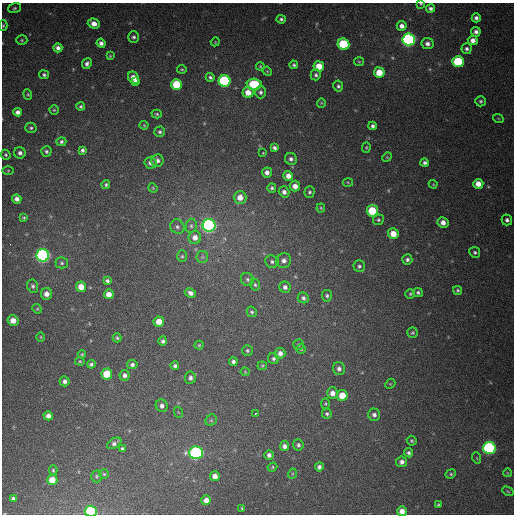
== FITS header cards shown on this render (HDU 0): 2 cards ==
NAXIS1  =                  512
NAXIS2  =                  512

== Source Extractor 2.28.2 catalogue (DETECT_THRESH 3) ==
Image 512 x 512 px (HDU 0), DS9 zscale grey, 1 PNG px = 1 image px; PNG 516 x 516 px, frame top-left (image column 1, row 512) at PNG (2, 3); each listed source drawn as its Kron ellipse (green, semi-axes under 4 px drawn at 4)
Background 415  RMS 11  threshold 33.8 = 3 sigma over >= 5 px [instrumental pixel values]
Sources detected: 179; all 179 listed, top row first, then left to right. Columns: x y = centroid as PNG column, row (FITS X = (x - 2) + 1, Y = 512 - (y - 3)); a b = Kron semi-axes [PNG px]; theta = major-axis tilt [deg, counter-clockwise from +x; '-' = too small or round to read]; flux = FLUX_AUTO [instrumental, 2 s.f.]
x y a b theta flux
421 4 3 2 - 780
15 8 6 5 - 1400
431 8 4 3 - 2200
476 18 4 4 - 2500
281 19 4 4 - 1600
94 24 6 5 - 5500
3 26 5 4 - 900
402 26 5 5 - 4000
476 32 5 5 - 2900
133 37 5 5 - 1900
409 39 6 6 - 230000
22 40 5 5 - 1100
473 40 5 5 - 4800
215 42 4 3 - 650
101 43 4 4 - 3100
343 44 6 5 - 55000
427 44 6 5 - 3300
58 48 4 4 - 3200
466 49 5 5 - 2200
110 56 3 3 - 780
359 62 5 4 - 870
458 62 6 5 - 58000
87 64 6 5 - 2700
294 65 4 4 - 1400
260 66 4 4 - 830
319 66 5 5 - 14000
182 69 4 3 - 800
267 71 5 3 - 700
379 72 5 5 - 15000
44 75 5 4 - 1500
316 75 5 5 - 1800
210 77 4 4 - 1700
133 78 6 5 - 8200
136 81 4 3 - 2400
224 81 6 6 - 99000
176 84 5 5 - 28000
254 84 7 5 -3 38000
338 86 5 5 - 1800
248 92 5 5 - 9400
260 92 6 5 - 2100
28 94 5 4 - 990
481 101 5 5 - 1400
321 103 4 4 - 830
81 106 4 4 - 1300
54 110 5 4 - 1000
18 112 4 4 - 3500
157 114 5 4 - 1000
498 118 5 3 - 690
144 125 4 4 - 820
372 126 4 4 - 2100
31 128 5 5 - 1600
160 132 5 5 - 1600
61 142 5 4 - 1800
366 147 5 4 - 990
274 148 4 4 - 2000
82 150 4 4 - 2000
46 151 5 5 - 1600
20 153 6 5 - 3000
263 153 3 3 - 650
6 155 5 4 - 1300
387 157 5 4 - 720
291 159 6 5 - 2300
157 161 6 6 - 2900
150 163 6 6 - 3600
425 163 4 4 - 2000
8 170 5 3 - 790
267 172 5 5 - 3600
288 176 5 4 - 5400
348 182 5 3 - 710
433 184 4 4 - 730
478 184 5 5 - 8200
106 185 4 4 - 1300
295 186 5 5 - 5400
153 188 5 4 - 780
272 188 4 4 - 1600
284 192 6 5 - 3300
309 192 6 5 - 1500
240 197 6 6 - 8100
17 199 5 4 - 4000
321 208 4 4 - 840
372 211 6 5 - 32000
24 218 4 4 - 1100
378 220 5 5 - 1400
507 220 5 5 - 2300
443 222 5 5 - 4800
209 225 6 6 - 330000
191 226 7 5 77 1700
177 227 7 6 - 2200
393 234 5 5 - 11000
195 237 6 6 - 4700
475 252 5 5 - 1500
43 255 6 6 - 270000
182 256 6 5 - 1200
202 257 6 5 - 1500
407 259 5 5 - 2000
284 261 7 7 - 3600
272 262 7 6 - 1900
62 263 6 5 - 1400
359 266 6 5 - 1800
247 279 7 6 - 1900
107 281 4 4 - 1900
255 285 6 4 -73 1400
33 286 7 5 -65 1900
81 287 5 5 - 10000
285 287 6 5 - 2600
458 290 4 4 - 1200
418 292 5 4 - 1600
190 293 6 4 -26 3400
46 294 6 5 - 5600
109 294 5 5 - 7000
410 294 5 5 - 1100
327 296 6 5 - 1400
303 298 6 5 - 1900
37 309 5 4 - 890
252 312 5 4 - 1300
13 320 5 5 - 7400
159 322 5 5 - 10000
413 333 5 5 - 1300
41 337 5 3 - 740
117 338 4 3 - 1200
163 341 5 4 - 2000
199 345 4 4 - 940
298 345 5 5 - 1200
301 349 5 4 - 1000
247 351 5 5 - 1300
280 353 5 5 - 3700
82 354 4 4 - 870
273 359 6 5 - 1600
80 361 5 4 - 860
233 362 4 4 - 2300
91 364 4 4 - 1700
132 365 5 4 - 2300
175 366 4 4 - 1800
262 366 5 4 - 910
339 369 6 6 - 2800
245 372 4 4 - 780
107 374 5 5 - 24000
125 375 5 5 - 2700
190 378 6 5 - 2700
65 381 5 5 - 3000
390 384 6 4 43 840
332 393 6 5 - 5700
342 395 5 5 - 14000
325 404 5 4 - 910
162 406 6 6 - 3100
178 412 5 3 - 680
255 414 3 2 - 4400
327 414 5 5 - 1400
374 415 6 6 - 2700
48 416 5 4 - 4300
211 420 6 5 - 1200
412 441 5 4 - 1100
114 443 8 4 33 2500
298 445 5 5 - 1900
284 446 5 4 - 3300
489 448 6 6 - 160000
122 449 4 3 - 1400
196 453 6 6 - 220000
409 453 4 4 - 1900
269 455 5 4 - 2600
477 458 5 3 - 690
402 462 5 5 - 3100
272 467 5 4 - 890
319 467 4 4 - 2500
53 470 5 4 - 1000
507 473 4 3 - 530
104 474 4 4 - 980
292 474 5 3 - 730
451 474 5 4 - 1100
97 476 6 5 - 1200
215 476 5 4 - 5300
52 480 5 5 - 13000
508 491 6 4 -29 1100
13 499 4 3 - 1900
206 500 5 5 - 5300
438 505 3 3 - 1000
242 508 4 3 - 740
91 511 6 5 - 67000
402 511 5 4 - 5800
At the frame edge (FLAGS 8, measured only in part): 4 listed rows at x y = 421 4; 3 26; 91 511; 402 511